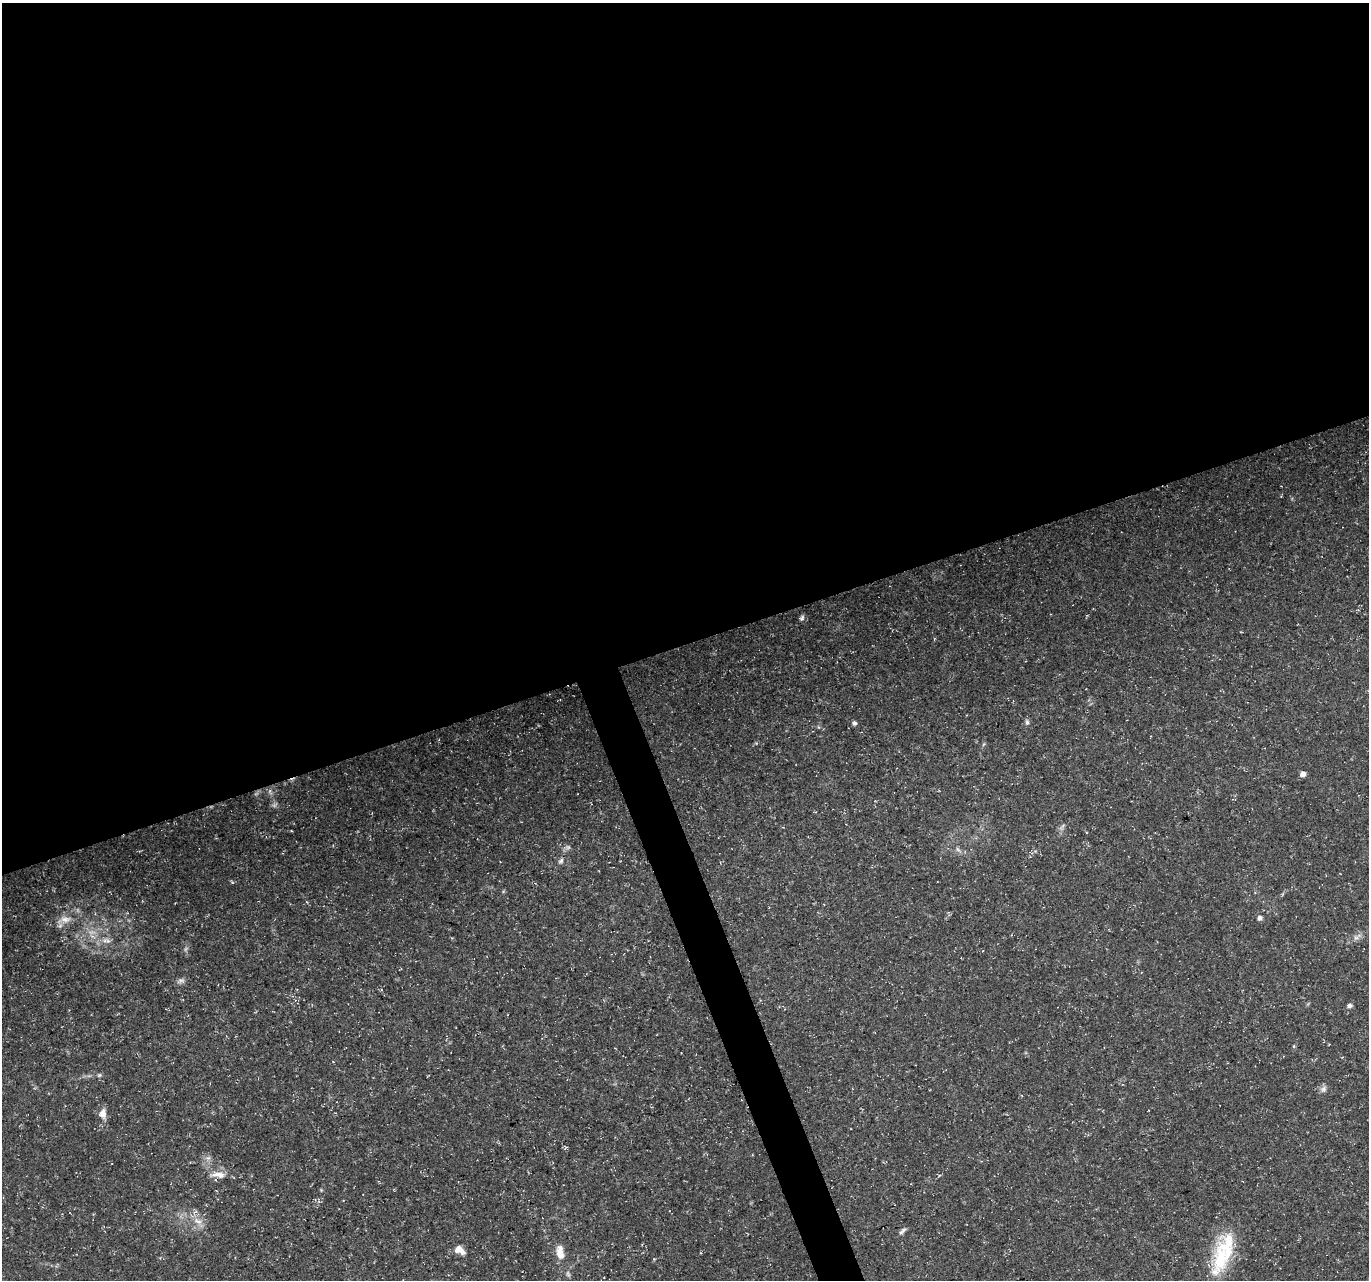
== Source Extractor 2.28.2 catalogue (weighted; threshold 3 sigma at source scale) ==
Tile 2 of 4 x 4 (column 2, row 1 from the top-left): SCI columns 1370-2736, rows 3959-5236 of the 5471 x 5308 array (HDU 1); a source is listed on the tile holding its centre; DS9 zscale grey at full resolution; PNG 1371 x 1282 px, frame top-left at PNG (2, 3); no overlay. Shown black and unused: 52% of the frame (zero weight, under 3 of 5 exposures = <1% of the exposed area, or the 3 px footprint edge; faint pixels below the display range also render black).
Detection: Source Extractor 2.28.2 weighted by HDU 2 'WHT'; one run over the whole footprint, this tile lists its part. Background 0.0211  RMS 0.0032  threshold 0.0145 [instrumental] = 3 sigma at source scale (4.5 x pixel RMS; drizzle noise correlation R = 1.50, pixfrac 1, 0.0396/0.0396 arcsec/px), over >= 5 px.
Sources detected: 28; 2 too faint to see at this stretch — not listed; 3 inside a brighter listed object's ellipse — not listed separately; the other 23 listed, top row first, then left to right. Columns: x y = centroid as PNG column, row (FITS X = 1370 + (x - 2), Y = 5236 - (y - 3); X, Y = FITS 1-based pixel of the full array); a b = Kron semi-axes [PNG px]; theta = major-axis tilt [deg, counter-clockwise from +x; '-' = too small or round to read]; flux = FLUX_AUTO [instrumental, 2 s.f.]
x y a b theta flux
802 618 7 5 74 0.74
1027 722 7 5 -88 0.77
854 723 6 5 - 0.77
1303 774 5 4 - 2.3
568 847 7 6 - 0.76
958 849 8 4 -45 0.74
561 861 8 5 46 0.8
1260 918 5 4 - 1.4
65 919 16 8 1 2.7
1356 938 7 4 0 0.87
181 980 10 6 5 1
1350 1005 6 5 - 1.1
1294 1046 6 3 72 0.37
99 1075 6 5 - 0.54
1324 1089 9 7 74 1.2
103 1114 13 10 84 2.5
208 1158 7 5 42 0.8
218 1175 21 8 -3 3.2
198 1221 13 7 -32 2.4
904 1229 9 5 22 0.86
458 1249 8 7 - 2.9
560 1253 15 9 -61 3.4
1221 1259 49 22 76 18